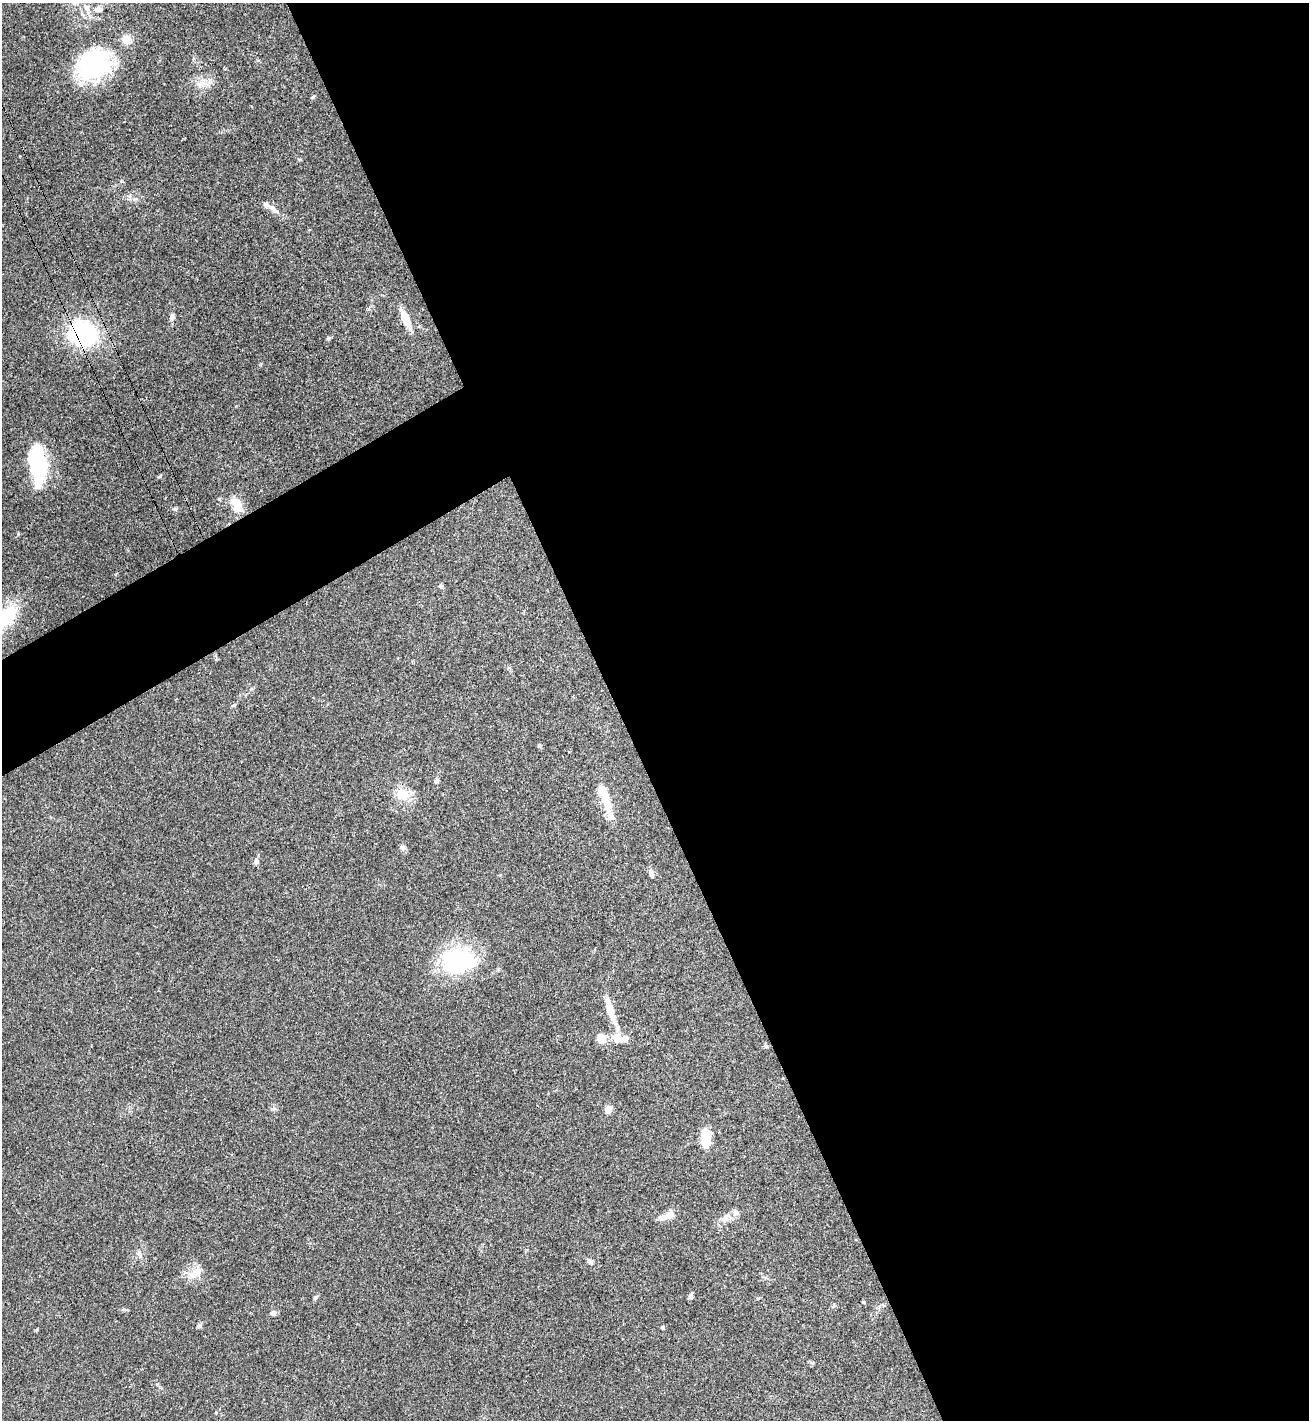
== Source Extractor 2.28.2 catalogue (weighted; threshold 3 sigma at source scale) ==
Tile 8 of 4 x 4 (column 4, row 2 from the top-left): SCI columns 4120-5426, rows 2887-4304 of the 5757 x 5771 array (HDU 1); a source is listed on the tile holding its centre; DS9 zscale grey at full resolution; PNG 1311 x 1422 px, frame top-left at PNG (2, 3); no overlay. Shown black and unused: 56% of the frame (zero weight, under 3 of 4 exposures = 6% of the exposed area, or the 3 px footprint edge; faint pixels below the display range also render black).
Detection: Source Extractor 2.28.2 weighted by HDU 2 'WHT'; one run over the whole footprint, this tile lists its part. Background 0.0395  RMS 0.0054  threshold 0.0242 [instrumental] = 3 sigma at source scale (4.5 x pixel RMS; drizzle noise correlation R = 1.50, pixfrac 1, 0.05/0.05 arcsec/px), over >= 5 px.
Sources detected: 49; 2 inside a brighter object's white glare — not listed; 5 inside a brighter listed object's ellipse — not listed separately; the other 42 listed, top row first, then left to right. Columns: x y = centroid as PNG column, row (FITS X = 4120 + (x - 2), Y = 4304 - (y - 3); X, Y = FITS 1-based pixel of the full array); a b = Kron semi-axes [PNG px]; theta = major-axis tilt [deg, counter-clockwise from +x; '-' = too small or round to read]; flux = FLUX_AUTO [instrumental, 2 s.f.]
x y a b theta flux
98 9 13 10 13 4.1
127 39 11 10 - 5.5
93 65 40 32 27 58
201 83 16 8 23 4.8
313 97 7 4 61 0.87
266 205 11 7 -35 2.5
172 317 9 6 75 1.5
406 319 22 7 -66 10
83 334 23 20 -17 66
328 338 6 5 - 0.8
37 463 39 17 -80 48
160 476 6 3 71 0.51
237 505 18 10 -63 9.5
441 586 5 4 - 1.4
6 617 31 19 46 24
234 705 7 3 19 0.65
539 745 5 4 - 0.69
436 781 7 5 11 0.98
402 794 19 15 -34 9.7
604 794 36 13 -69 10
402 848 9 6 -49 1.4
256 861 7 6 - 1.7
651 873 9 5 -75 2.4
458 960 39 29 3 54
610 1011 36 9 -72 11
601 1038 12 12 - 5.4
625 1039 9 6 49 2
766 1046 6 4 -88 0.73
608 1109 8 7 - 3.4
706 1138 18 14 -82 8.6
667 1215 23 8 28 4.7
726 1218 17 8 57 4
139 1254 10 6 -66 1.9
590 1262 9 6 -35 1.4
194 1273 22 11 35 7
691 1296 7 6 - 1.4
315 1298 6 5 - 0.89
863 1302 4 3 - 0.51
273 1313 8 6 18 1.6
199 1326 7 6 - 1
663 1327 4 4 - 0.91
812 1363 6 5 - 0.86
Overlapping masked pixels (flux is a lower limit): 1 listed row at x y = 83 334
Isophote crosses this tile's border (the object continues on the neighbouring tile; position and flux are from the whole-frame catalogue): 1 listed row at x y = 6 617
Unlisted compact peaks at least as high as the median listed source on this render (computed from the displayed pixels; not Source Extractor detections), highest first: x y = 175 509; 18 534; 37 1329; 157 1384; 124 1309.